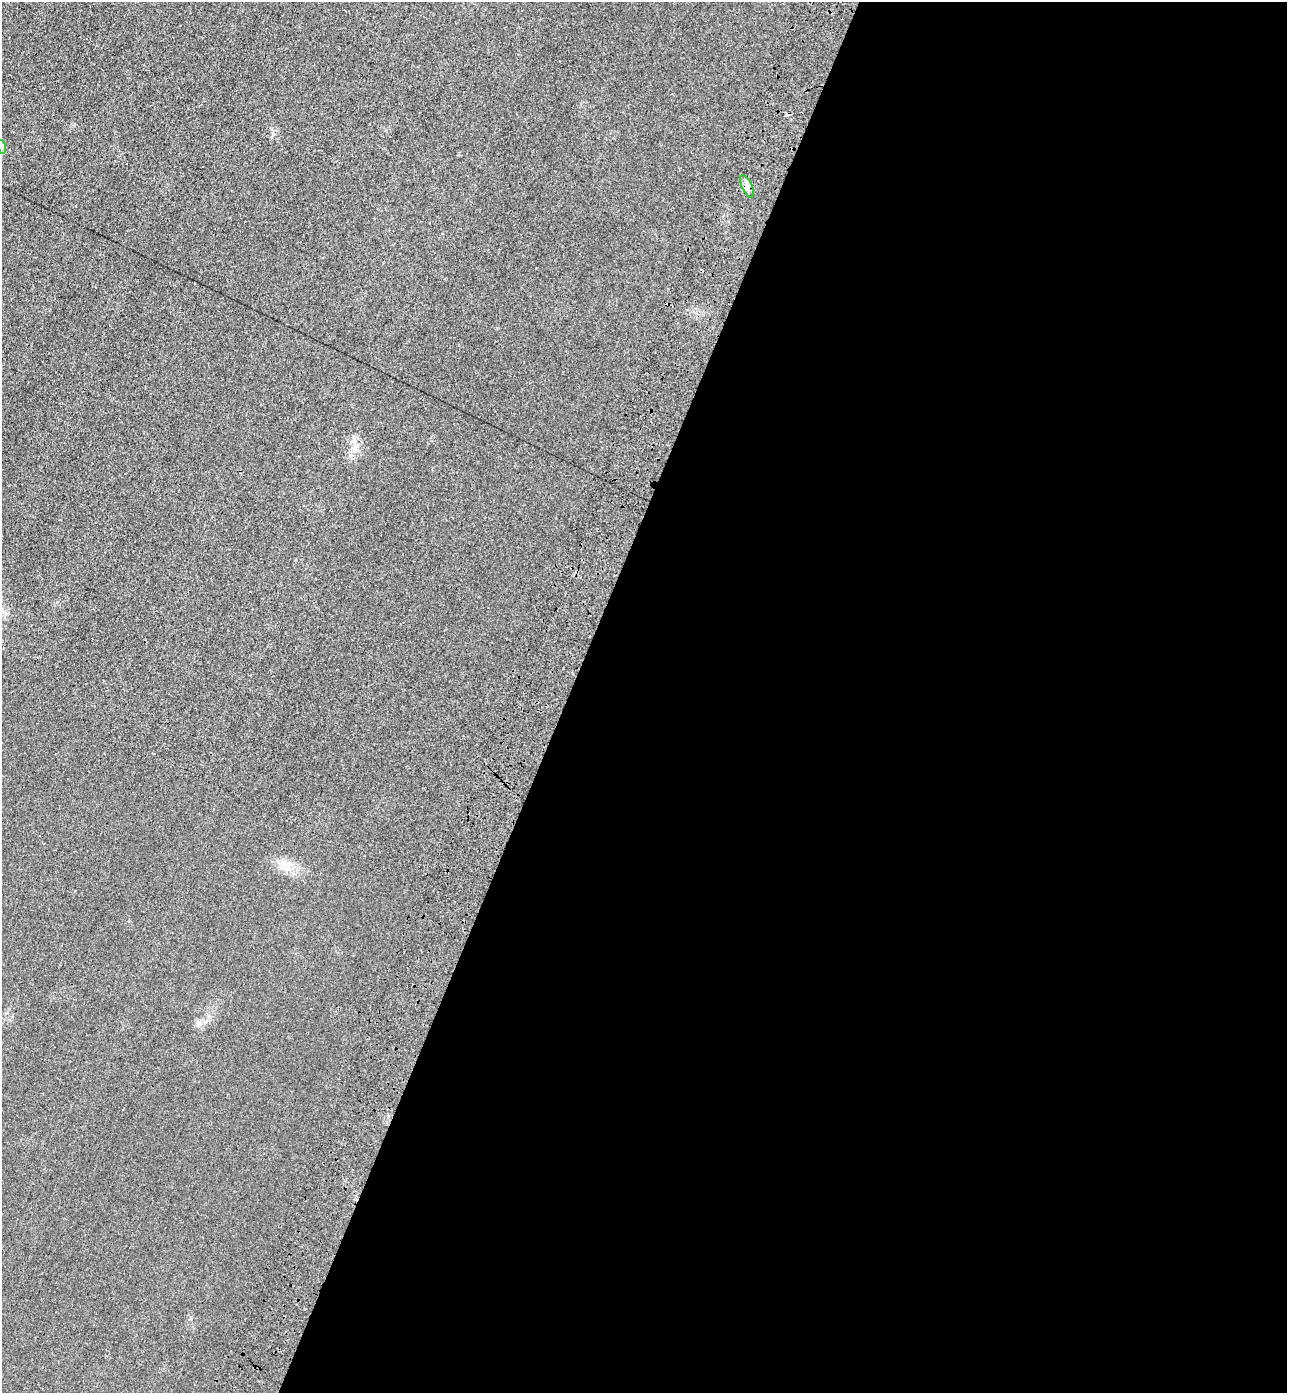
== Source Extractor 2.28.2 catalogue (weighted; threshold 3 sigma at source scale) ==
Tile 12 of 4 x 4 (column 4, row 3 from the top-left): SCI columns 4229-5513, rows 1442-2832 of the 5755 x 5659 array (HDU 1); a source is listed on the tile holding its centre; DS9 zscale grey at full resolution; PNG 1289 x 1395 px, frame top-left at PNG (2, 2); each listed source drawn as its Kron ellipse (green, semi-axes under 4 px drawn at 4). Shown black and unused: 56% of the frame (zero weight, under 3 of 4 exposures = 6% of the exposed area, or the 3 px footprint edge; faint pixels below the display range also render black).
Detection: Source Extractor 2.28.2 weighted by HDU 2 'WHT'; one run over the whole footprint, this tile lists its part. Background 0.0206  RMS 0.0051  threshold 0.0231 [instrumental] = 3 sigma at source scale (4.5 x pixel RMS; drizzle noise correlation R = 1.50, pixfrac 1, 0.05/0.05 arcsec/px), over >= 5 px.
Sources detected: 3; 1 cosmic-ray / hot-pixel residue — neither listed nor drawn; the other 2 listed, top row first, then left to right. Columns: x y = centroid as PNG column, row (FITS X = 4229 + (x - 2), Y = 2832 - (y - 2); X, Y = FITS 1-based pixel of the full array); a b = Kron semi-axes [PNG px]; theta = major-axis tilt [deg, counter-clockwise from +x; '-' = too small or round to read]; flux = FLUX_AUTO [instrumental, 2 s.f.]
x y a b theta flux
2 147 7 4 -73 1
747 186 12 5 -65 2.5
Isophote crosses this tile's border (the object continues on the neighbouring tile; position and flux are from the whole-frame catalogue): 1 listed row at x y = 2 147